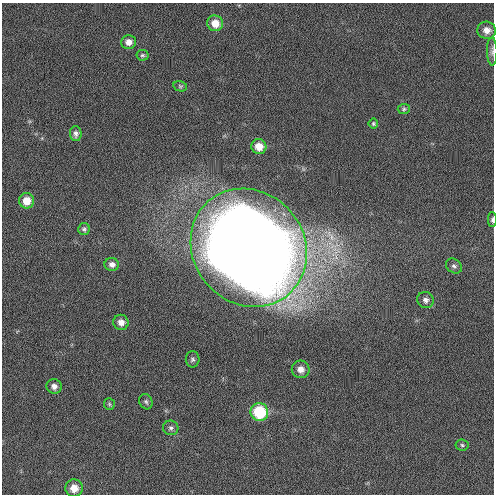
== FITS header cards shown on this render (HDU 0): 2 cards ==
NAXIS1  =                  492 / Axis length
NAXIS2  =                  492 / Axis length

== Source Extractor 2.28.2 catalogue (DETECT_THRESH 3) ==
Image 492 x 492 px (HDU 0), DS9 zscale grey, 1 PNG px = 1 image px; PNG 496 x 496 px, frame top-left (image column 1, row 492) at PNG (2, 3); each listed source drawn as its Kron ellipse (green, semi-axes under 4 px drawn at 4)
Background 2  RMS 3.3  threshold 9.76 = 3 sigma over >= 5 px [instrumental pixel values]
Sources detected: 27; all 27 listed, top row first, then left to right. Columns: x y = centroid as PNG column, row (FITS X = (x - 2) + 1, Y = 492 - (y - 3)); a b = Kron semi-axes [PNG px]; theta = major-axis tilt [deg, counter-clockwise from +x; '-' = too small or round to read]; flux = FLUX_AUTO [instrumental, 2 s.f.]
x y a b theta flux
215 23 8 7 - 2800
487 30 9 8 - 1700
129 42 7 7 - 1500
492 51 14 5 -89 730
142 55 6 5 - 400
180 86 7 5 -13 350
404 109 6 5 - 370
373 124 5 5 - 330
76 134 7 6 - 780
259 146 8 7 - 2800
27 201 7 7 - 2900
492 220 7 4 -90 540
84 229 6 5 - 490
249 248 61 55 -49 850000
112 264 7 6 - 1000
454 266 8 7 - 710
425 300 8 8 - 950
121 322 8 7 - 1600
193 359 8 7 - 650
301 369 9 8 - 1700
54 386 7 7 - 1100
146 402 8 6 -63 550
109 404 6 5 - 370
259 412 9 8 - 13000
171 428 8 7 - 650
462 445 6 5 - 430
74 488 8 8 - 2900
At the frame edge (FLAGS 8, measured only in part): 2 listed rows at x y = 492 51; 492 220